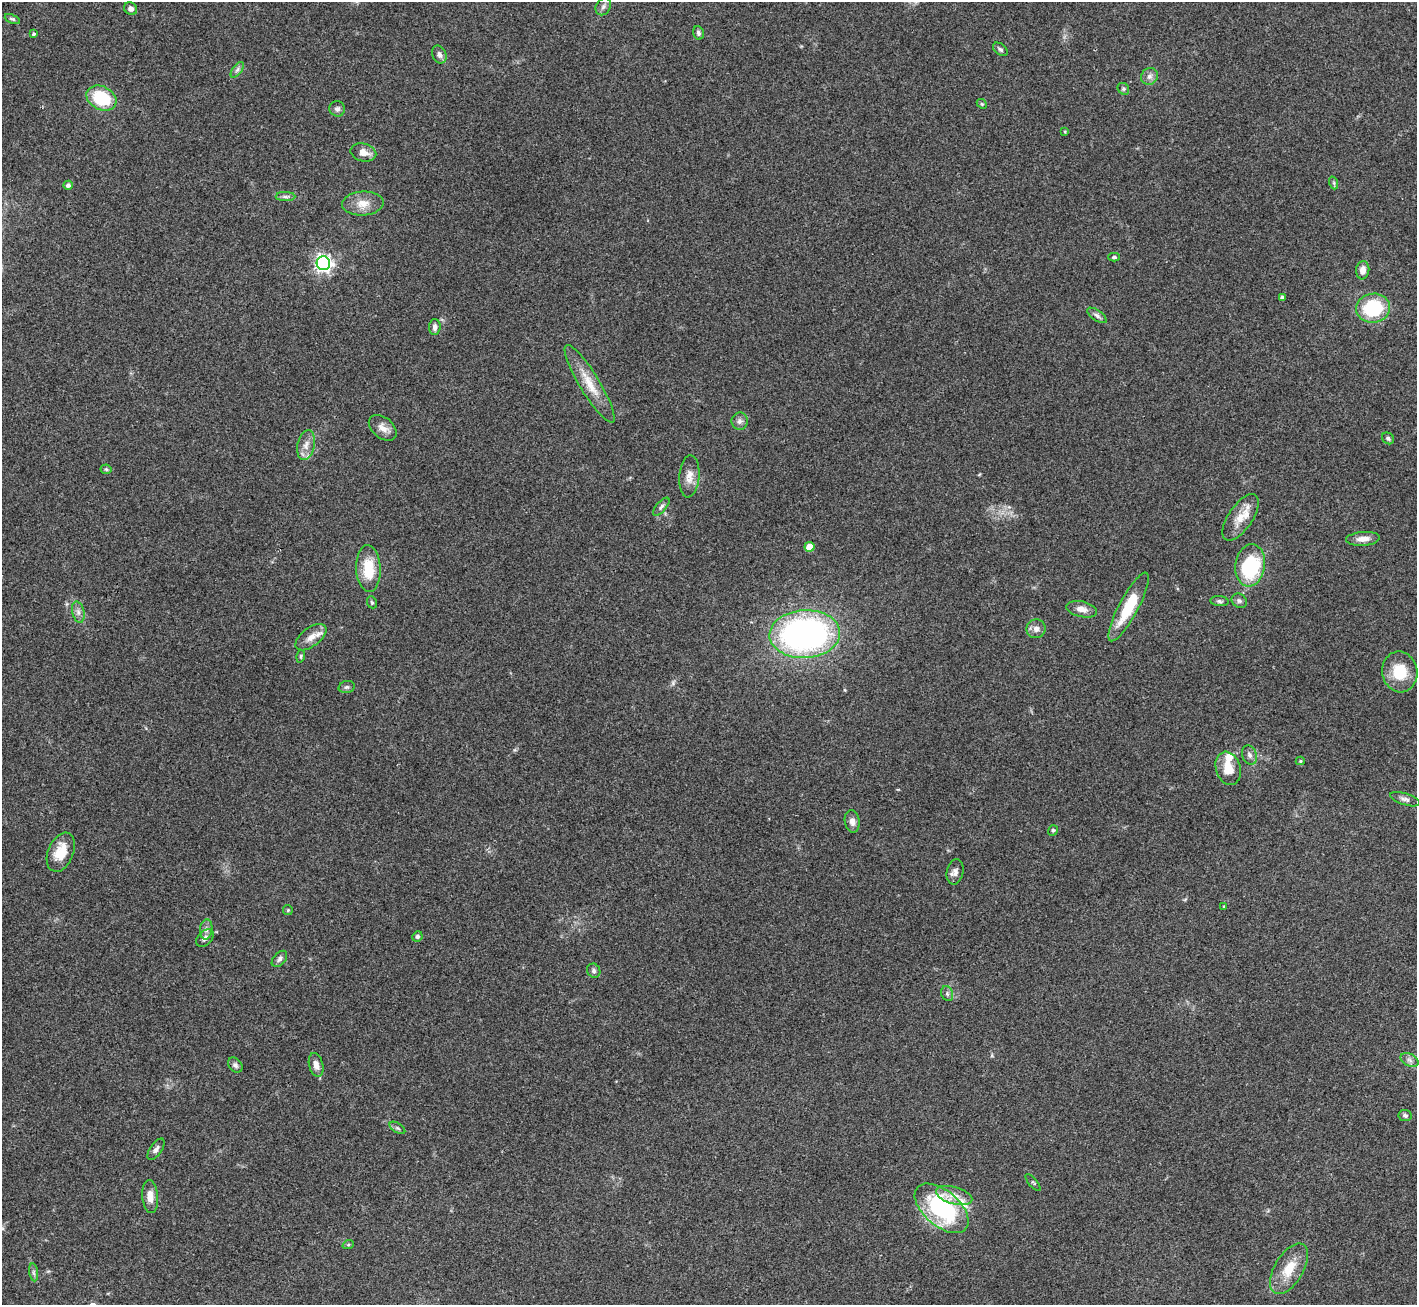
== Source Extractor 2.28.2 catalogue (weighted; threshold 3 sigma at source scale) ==
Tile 7 of 4 x 4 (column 3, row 2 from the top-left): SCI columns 2833-4247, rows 2892-4194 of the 5663 x 5651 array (HDU 1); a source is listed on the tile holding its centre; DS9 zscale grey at full resolution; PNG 1419 x 1307 px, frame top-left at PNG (2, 2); each listed source drawn as its Kron ellipse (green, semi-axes under 4 px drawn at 4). Shown black and unused: <1% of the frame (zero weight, under 3 of 4 exposures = <1% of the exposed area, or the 3 px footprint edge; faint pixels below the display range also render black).
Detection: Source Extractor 2.28.2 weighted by HDU 2 'WHT'; one run over the whole footprint, this tile lists its part. Background 0.0954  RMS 0.0061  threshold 0.0276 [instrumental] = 3 sigma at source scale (4.5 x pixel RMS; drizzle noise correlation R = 1.50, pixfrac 1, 0.05/0.05 arcsec/px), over >= 5 px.
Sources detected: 81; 1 inside a brighter listed object's ellipse — not listed separately; the other 80 listed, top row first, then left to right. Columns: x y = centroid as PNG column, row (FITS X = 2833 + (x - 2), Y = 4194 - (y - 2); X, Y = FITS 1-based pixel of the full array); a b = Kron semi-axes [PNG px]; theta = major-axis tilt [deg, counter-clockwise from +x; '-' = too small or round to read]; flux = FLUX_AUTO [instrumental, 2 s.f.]
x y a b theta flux
603 7 9 7 58 2.2
131 9 7 6 - 2.6
12 19 8 4 -24 1.1
698 33 7 5 -75 1.5
34 34 4 4 - 0.98
1000 49 8 5 -38 1.4
439 54 9 7 -65 2.6
237 70 9 4 54 1.7
1149 76 9 8 - 2.8
1123 89 6 5 - 1
101 98 16 11 -27 29
982 104 5 4 - 0.77
337 109 8 7 - 1.9
1065 131 4 3 - 0.52
363 152 13 9 -14 5
1334 183 6 4 -72 0.92
68 185 4 4 - 1.6
285 197 10 4 0 1.7
363 204 21 12 4 8.1
1114 257 6 4 -1 1.1
323 263 7 6 - 220
1363 270 9 6 85 4.8
1282 297 4 4 - 1.4
1373 308 17 14 8 37
1097 315 11 5 -34 2
435 327 8 6 87 2.2
590 384 45 10 -59 14
740 421 8 8 - 2.3
383 428 16 10 -40 4.9
1388 438 6 5 - 1.4
306 445 15 8 79 4.8
106 469 5 5 - 0.97
689 476 21 10 86 6.1
661 507 11 5 49 1.7
1240 517 27 12 55 11
1363 539 17 7 4 5
809 547 5 5 - 10
1250 565 21 15 82 51
368 569 23 12 -87 18
1219 601 9 5 -6 1.4
1239 601 8 6 -35 1.7
372 602 6 4 -68 0.93
1129 607 38 10 62 25
1082 609 15 7 -13 4.6
78 612 11 6 -77 2.6
1036 629 9 9 - 3.3
805 634 35 24 3 210
311 637 18 9 37 6.2
301 656 6 4 73 0.92
1400 672 20 17 -80 18
347 687 8 6 14 1.6
1250 755 10 7 -67 2.5
1300 761 4 4 - 0.78
1228 768 17 12 -72 10
1405 799 15 5 -18 2.6
852 821 11 7 -80 3.5
1053 830 5 4 - 1
61 852 20 12 68 13
955 872 13 8 78 3.2
1224 906 3 2 - 0.42
288 910 5 5 - 0.81
206 929 10 6 85 2.4
417 936 5 5 - 1.5
205 938 10 7 45 2.5
279 959 9 6 48 1.9
594 971 7 6 - 1.6
947 994 8 5 -70 1.5
1410 1060 9 6 -27 2.2
235 1065 8 6 -49 1.9
316 1065 12 7 -75 3.9
1405 1115 6 5 - 1.5
397 1128 9 4 -33 1.4
156 1149 12 6 55 2.2
1033 1182 10 3 -49 0.83
954 1195 19 8 -16 7.2
150 1197 16 8 -85 5.7
942 1208 32 17 -41 77
348 1245 6 3 19 0.71
1289 1269 28 14 59 15
34 1272 9 4 -82 1.4